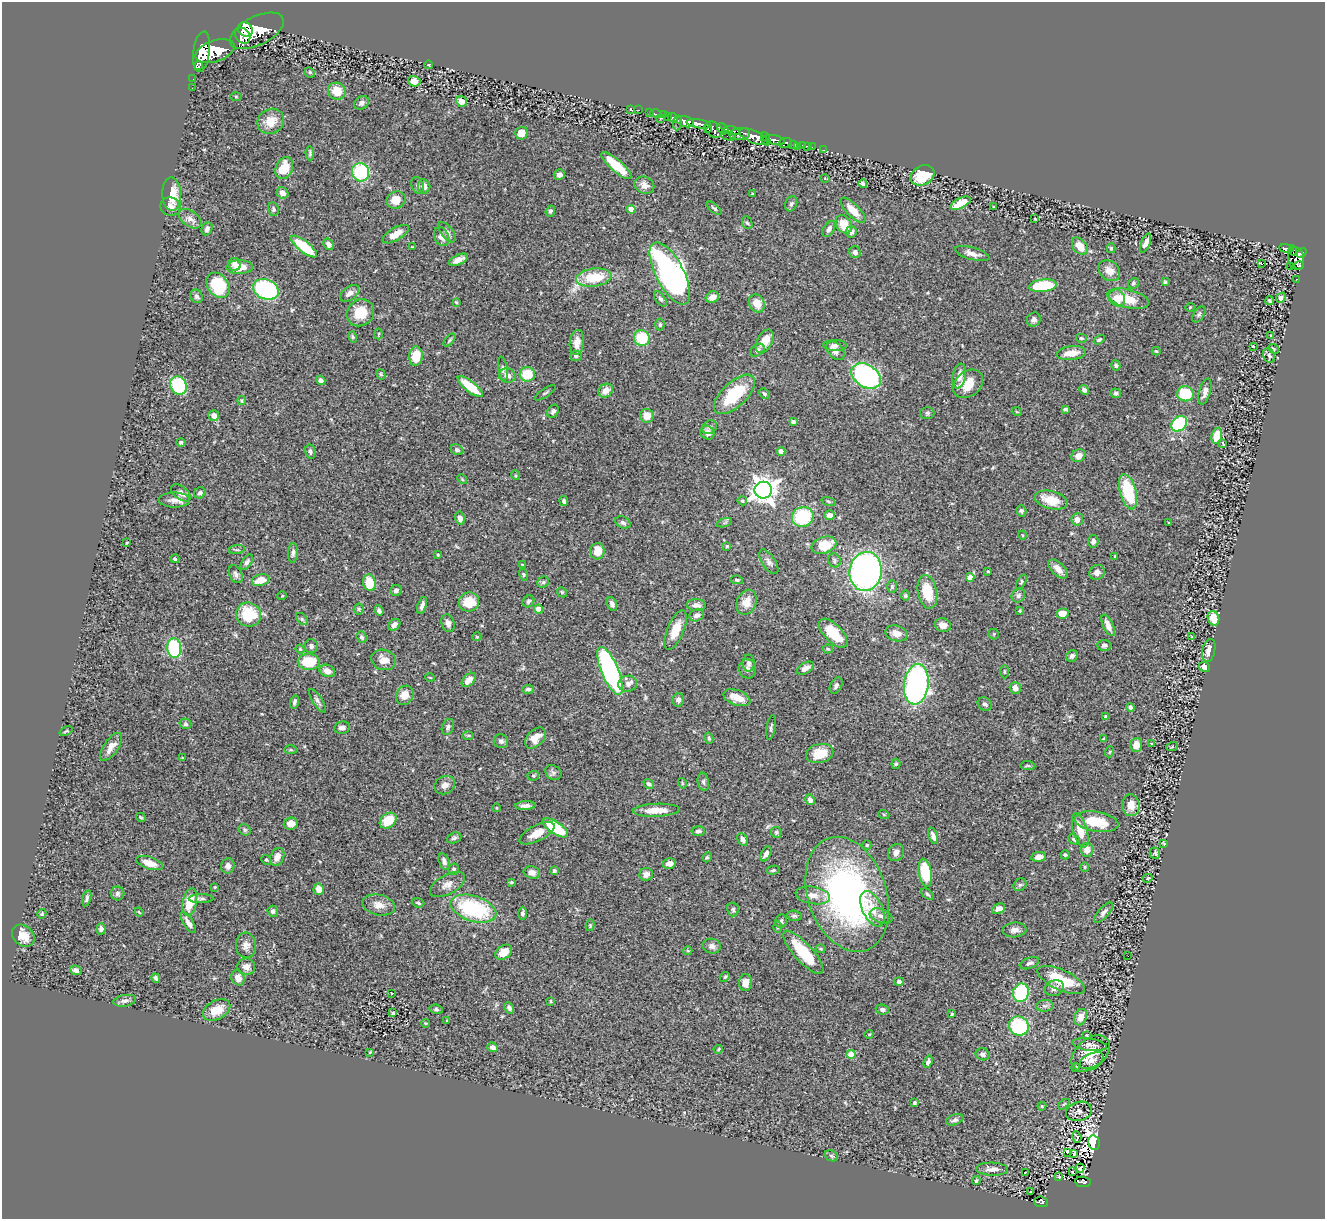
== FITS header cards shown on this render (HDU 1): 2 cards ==
NAXIS1  =                 1323
NAXIS2  =                 1217

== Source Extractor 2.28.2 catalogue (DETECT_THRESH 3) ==
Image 1323 x 1217 px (HDU 1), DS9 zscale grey, 1 PNG px = 1 image px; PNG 1327 x 1221 px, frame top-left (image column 1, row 1217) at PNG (2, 2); each listed source drawn as its Kron ellipse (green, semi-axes under 4 px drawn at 4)
Background 0.594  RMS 0.028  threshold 0.0839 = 3 sigma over >= 5 px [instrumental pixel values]
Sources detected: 450; all 450 listed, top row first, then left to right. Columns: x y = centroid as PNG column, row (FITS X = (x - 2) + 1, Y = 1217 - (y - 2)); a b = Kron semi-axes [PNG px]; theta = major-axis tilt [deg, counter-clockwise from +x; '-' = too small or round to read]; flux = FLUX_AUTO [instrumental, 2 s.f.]
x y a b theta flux
245 29 8 6 -40 1800
257 31 29 14 26 4100
243 36 9 6 -50 1200
215 51 20 10 19 3000
201 52 20 8 82 2400
429 65 4 2 - 1.4
199 66 3 3 - 3200
310 72 5 4 - 3
193 79 2 2 - 1.9
414 81 6 5 - 18
192 88 2 2 - 2.8
337 91 9 8 - 32
236 97 5 3 - 1.7
461 101 6 5 - 10
361 103 8 6 30 6.9
631 110 3 2 - 2.3
639 110 2 2 - 4.9
650 112 3 2 - 4
656 114 6 2 -19 18
663 115 2 2 - 13
667 116 3 3 - 14
673 118 5 3 - 71
660 119 3 2 - 29
271 121 14 12 30 33
685 122 9 5 -17 800
677 123 7 3 82 26
699 124 12 4 -9 810
707 129 4 3 - 120
723 129 6 4 -40 410
714 130 10 7 -38 360
732 131 8 3 -15 230
522 133 6 6 - 15
740 134 10 6 4 630
728 136 8 3 -15 130
754 137 15 6 -23 1300
766 139 7 3 -68 420
774 140 11 4 -11 790
785 143 6 5 - 170
793 144 3 3 - 110
802 145 3 2 - 18
797 146 3 2 - 8.6
807 146 2 2 - 11
812 147 2 2 - 6.7
824 150 2 2 - 5.1
310 153 7 4 -86 2.9
616 166 19 6 -42 69
284 168 11 8 66 41
361 172 9 8 - 120
559 175 5 5 - 6.2
922 175 12 9 29 66
825 179 5 3 - 1.6
863 184 4 3 - 4.1
418 185 9 6 -73 4.7
644 185 10 8 -23 12
424 186 7 6 - 12
282 193 6 5 - 11
172 194 17 9 -88 37
752 194 3 2 - 1.6
396 200 10 8 26 25
960 203 11 5 25 34
791 204 8 5 68 4
170 207 10 9 - 10
994 207 3 2 - 1.1
714 208 8 3 -42 3
273 209 7 5 -79 3.8
631 209 4 4 - 26
853 210 16 6 -45 25
550 211 5 4 - 3.9
190 219 13 7 -35 12
1035 219 3 2 - 1.5
747 223 6 5 - 3
844 224 10 7 -57 36
207 229 7 5 66 6.4
829 229 9 5 58 6.6
447 232 12 5 -53 7.2
851 232 5 5 - 6.3
396 234 14 6 31 21
441 237 10 7 -67 14
1146 243 10 4 68 10
329 244 6 5 - 8.6
304 246 16 5 -38 88
1080 246 10 6 -51 26
412 247 3 2 - 1.6
1111 248 5 4 - 2.8
1287 248 7 4 -8 120
1293 251 5 4 - 110
855 252 6 5 - 5.2
1302 253 5 4 - 250
972 254 18 6 -16 12
1296 258 11 8 -80 540
458 260 10 5 24 12
1261 263 3 3 - 44
235 264 6 6 - 8.5
1290 266 2 2 - 9.4
1299 266 4 4 - 39
240 267 13 7 1 23
1109 271 12 9 -42 16
670 274 34 14 -62 750
594 277 18 9 8 65
1297 279 3 2 - 2.8
1165 282 4 3 - 4
1133 283 5 5 - 3.3
218 285 14 10 -51 100
1043 286 14 6 6 100
266 289 13 9 -22 230
350 293 11 6 35 10
197 296 7 6 - 4.8
712 297 7 5 27 14
1117 298 9 7 -52 24
1281 298 5 4 - 6.2
660 299 9 4 -53 4.1
1128 299 21 9 -14 37
1270 301 4 4 - 3
456 302 3 3 - 2.2
757 303 9 7 -61 24
1190 307 5 3 - 1.4
360 313 14 13 - 39
1199 314 9 5 56 3.7
1034 320 7 6 - 6.4
660 325 6 4 88 3.4
379 334 5 3 - 1.8
1270 336 3 2 - 1.3
353 337 6 4 -74 2.4
642 338 8 7 - 63
1081 338 5 4 - 2.7
449 340 7 3 49 2.7
1099 340 6 4 33 3.3
765 341 13 7 60 27
577 342 12 7 83 16
835 345 12 5 -1 6
1253 346 3 2 - 1.2
1274 349 6 4 -38 2.1
758 350 8 5 39 5.2
835 351 11 7 -48 14
1156 351 4 4 - 2.1
1071 353 15 7 6 27
1269 355 8 5 -68 5.1
416 356 9 7 83 47
576 356 6 5 - 4.1
1116 365 5 4 - 4.1
503 368 12 5 -81 4.7
381 374 6 4 -61 2.1
527 374 7 7 - 50
507 376 8 7 - 12
866 376 16 11 -32 450
959 376 12 6 79 16
321 380 5 4 - 6.9
968 384 16 12 40 35
178 385 9 8 - 100
470 387 15 5 -38 54
1084 390 5 4 - 5.9
606 391 8 6 37 17
1205 392 13 5 74 10
545 393 12 3 33 2.8
1116 393 5 5 - 4.7
734 394 26 12 43 91
764 394 5 4 - 3.6
1185 394 8 7 - 71
242 400 5 4 - 2.2
1065 409 4 3 - 4
553 411 7 5 58 4.3
1017 412 5 3 - 1.5
927 413 7 6 - 3.6
214 416 5 5 - 9.8
647 416 7 7 - 21
793 422 4 3 - 7
1179 424 9 6 42 130
710 427 8 6 36 5.1
707 433 7 6 - 9.8
1217 436 8 5 76 42
181 442 4 4 - 3.5
1223 443 3 2 - 1.7
457 450 7 5 -26 4
781 451 4 4 - 16
310 452 7 5 -82 4.6
1078 456 7 6 - 16
515 475 5 3 - 2
462 479 5 4 - 1.9
763 490 8 8 - 1900
1128 492 18 8 -75 92
181 493 11 6 -38 12
200 493 6 5 - 4.5
174 500 15 7 0 13
1051 500 17 9 -15 38
564 501 5 4 - 4.7
742 501 5 4 - 4.4
829 502 7 3 -19 2.3
1021 511 6 5 - 3.7
829 515 5 5 - 9.9
803 517 11 10 - 100
460 518 7 5 -77 8.2
1077 519 6 6 - 9.3
623 522 8 5 -28 6
724 523 8 3 19 3.1
1169 523 3 2 - 1.4
1022 535 4 3 - 1.4
1093 541 6 5 - 6.5
127 543 3 2 - 1.6
824 545 13 8 19 54
727 546 3 3 - 2.1
237 550 8 4 7 2.7
597 551 8 7 - 23
293 553 10 5 85 5.7
438 555 4 4 - 2.1
1115 556 3 2 - 1.3
175 559 4 4 - 3
834 560 7 6 - 4.8
247 562 9 4 56 5.3
769 562 14 6 -56 8.2
522 565 4 3 - 1.5
1058 569 12 6 -44 14
866 571 20 16 82 630
988 571 3 3 - 2.2
1097 572 8 7 - 8.6
236 574 9 6 -65 6.8
523 575 6 4 -73 2.6
970 577 4 4 - 20
261 580 9 6 15 26
737 580 6 4 -10 3.4
543 582 6 5 - 3.2
1021 582 8 4 64 3
369 583 8 6 -74 50
892 587 6 5 - 3.5
396 590 6 5 - 6
562 592 5 4 - 2.4
927 592 17 9 -79 53
282 596 5 3 - 1.6
905 596 5 5 - 2.5
1018 596 7 6 - 5.7
528 601 6 5 - 4.2
469 602 10 9 - 40
746 602 13 9 65 24
612 604 7 5 -68 7.2
422 605 9 4 71 6.7
696 605 9 6 -4 8.7
359 609 5 5 - 2.9
538 609 4 4 - 29
379 611 5 4 - 4.3
1020 611 3 3 - 1.9
1062 614 6 5 - 17
248 615 12 12 - 72
697 615 7 6 - 6.6
1213 618 7 5 -72 24
302 619 7 4 -45 3.1
448 623 9 6 -73 9.5
394 625 7 5 40 7.5
943 625 8 6 -16 12
1108 625 11 5 -65 13
676 630 21 8 68 31
833 633 18 9 -45 59
896 633 11 7 -14 14
994 634 5 5 - 2
362 637 6 5 - 4.5
477 637 4 4 - 2.3
1192 637 3 2 - 1.5
1104 645 7 5 0 5.5
311 646 7 6 - 6
174 648 10 7 -84 150
300 649 4 4 - 2
828 649 5 4 - 2.7
1209 650 12 6 77 15
1072 656 6 5 - 6.2
384 660 12 10 -19 16
309 662 11 8 -2 61
749 663 8 6 90 5.9
1204 667 5 5 - 7.9
805 668 9 5 30 9.7
748 669 9 8 - 7.5
327 671 8 6 -20 13
610 671 25 8 -67 400
1005 672 6 3 -89 2.3
430 677 5 3 - 1.7
469 680 8 5 47 14
628 684 9 8 - 9.2
916 684 20 12 82 470
836 685 9 5 60 5.9
1015 688 6 5 - 11
528 689 5 4 - 4.4
405 695 10 8 59 20
737 698 14 7 -19 23
678 700 7 5 80 6.4
318 701 13 4 -58 6
294 702 7 4 74 4.3
985 704 7 6 - 5.2
1131 707 4 3 - 3.4
1106 717 4 3 - 5.4
185 724 6 5 - 3.4
448 727 8 5 66 4.4
771 727 12 3 81 4.1
342 728 8 6 8 8.3
66 731 7 3 23 2.4
468 735 6 4 1 2.3
535 738 12 8 47 22
709 738 6 3 -74 3.4
1103 739 4 2 - 2.1
501 741 7 7 - 5.3
1151 744 3 3 - 2.2
1136 745 7 6 - 21
111 747 16 7 55 17
1172 747 6 4 19 2
291 750 6 3 -1 2.5
1109 752 5 3 - 1.8
820 753 14 9 13 38
182 758 3 3 - 1.6
896 764 5 4 - 2.9
1028 766 7 3 -5 2.3
553 773 8 7 - 5.7
533 776 6 5 - 2.6
703 782 9 5 -81 4.7
682 783 5 3 - 1.7
649 784 5 4 - 4.7
445 785 10 8 30 11
810 800 5 4 - 7.6
1131 805 11 9 -85 19
525 806 10 4 3 8.4
497 808 4 3 - 1.4
656 810 23 6 2 26
884 815 5 3 - 2.1
141 817 5 3 - 2.1
388 821 9 7 39 46
1096 822 22 10 -9 53
291 823 7 6 - 14
555 828 14 6 -33 100
245 830 6 5 - 3.5
1080 830 18 7 -74 30
698 831 7 5 3 4.7
776 832 5 5 - 3.3
537 833 19 8 26 24
933 836 8 4 -71 9
454 838 7 5 20 3.9
743 839 7 5 -59 6.8
1074 839 6 4 -25 4.6
1164 844 3 2 - 1.7
867 845 4 4 - 3.1
1087 850 7 6 - 17
896 852 9 7 60 10
1155 853 6 5 - 3
766 854 8 4 62 7.2
1065 855 5 4 - 2.7
277 857 9 6 65 15
707 857 5 4 - 2.7
1039 857 7 5 6 13
266 860 5 4 - 2.1
444 861 8 5 -74 6.5
150 863 14 6 -17 23
669 864 6 5 - 10
228 866 7 6 - 9
1085 867 5 4 - 2.1
453 869 6 5 - 3.8
773 870 6 4 12 3.2
554 871 4 3 - 5.8
532 873 8 6 -12 11
925 873 14 6 -81 74
646 874 7 6 - 10
1148 878 5 3 - 1.9
511 882 3 3 - 1.7
448 884 19 9 28 15
1020 885 7 5 43 3.9
215 887 3 3 - 2.2
319 889 6 5 - 18
117 893 7 7 - 5.1
847 894 59 39 -72 590
927 894 7 4 -40 3.5
813 895 17 8 -10 17
87 898 8 3 75 4.2
201 899 12 4 1 4.4
190 902 14 7 79 45
418 903 6 4 -20 3.1
379 905 17 10 -12 18
473 909 24 12 -17 180
733 909 7 6 - 4.1
872 909 19 10 -64 30
998 909 7 4 24 7.7
273 911 5 5 - 5.1
139 912 4 3 - 1.7
1104 912 12 5 48 7.2
522 913 6 4 90 4.2
42 914 5 4 - 2.7
794 916 7 5 -7 3.8
881 916 12 7 -20 9.5
781 921 7 6 - 4.5
188 922 12 5 -58 11
590 925 6 4 77 2.3
777 927 6 4 89 2.5
101 929 5 4 - 4.3
1014 930 12 7 5 11
23 936 12 10 -42 25
246 945 13 10 -84 12
712 946 9 7 -11 8.2
821 949 5 3 - 2.1
688 951 4 4 - 2.4
504 952 9 6 36 20
803 952 28 9 -48 73
1128 956 2 2 - 1.5
1029 963 10 5 21 5.7
246 967 9 8 - 13
76 970 6 4 -18 7.6
725 977 5 4 - 2.6
156 978 5 4 - 5
238 978 8 6 -66 15
1061 980 26 10 -25 72
899 982 5 4 - 7
745 983 8 6 87 14
1054 988 10 7 20 8.5
391 993 3 2 - 1.2
1021 993 9 8 - 130
125 1001 11 5 10 6.4
551 1001 4 3 - 2
1045 1006 8 6 7 5
509 1008 6 4 -64 5.2
436 1009 7 4 -10 3.7
882 1009 6 5 - 6.1
216 1010 15 9 28 34
393 1013 3 3 - 2.6
952 1014 3 3 - 2.6
1080 1017 8 6 66 16
447 1021 3 2 - 2
425 1023 4 3 - 1.7
1019 1026 10 9 - 150
869 1034 4 3 - 1.7
1086 1035 4 3 - 1.5
1090 1045 17 6 -8 9.5
493 1047 5 4 - 8
718 1049 5 4 - 2.2
370 1052 4 4 - 1.5
1091 1053 22 14 40 36
851 1054 4 4 - 42
983 1054 7 6 - 6.6
1092 1060 13 7 25 10
928 1062 6 4 70 6.4
1076 1067 4 3 - 1.7
914 1103 4 3 - 2.9
1064 1104 6 3 44 2
1042 1106 4 4 - 1.7
1079 1111 13 9 15 10
955 1120 9 5 18 6.1
1077 1137 6 3 -71 2.8
1094 1143 7 5 -77 880
1067 1152 3 3 - 51
1074 1154 3 3 - 3.6
831 1156 7 5 -23 3.3
1080 1168 5 4 - 0.75
992 1169 16 6 -2 11
1025 1172 3 3 - 30
1072 1172 3 3 - 3.5
1059 1177 3 2 - 1.4
976 1181 4 3 - 3
1083 1182 8 5 -9 120
1030 1192 3 2 - 3.6
1041 1202 7 5 -6 110